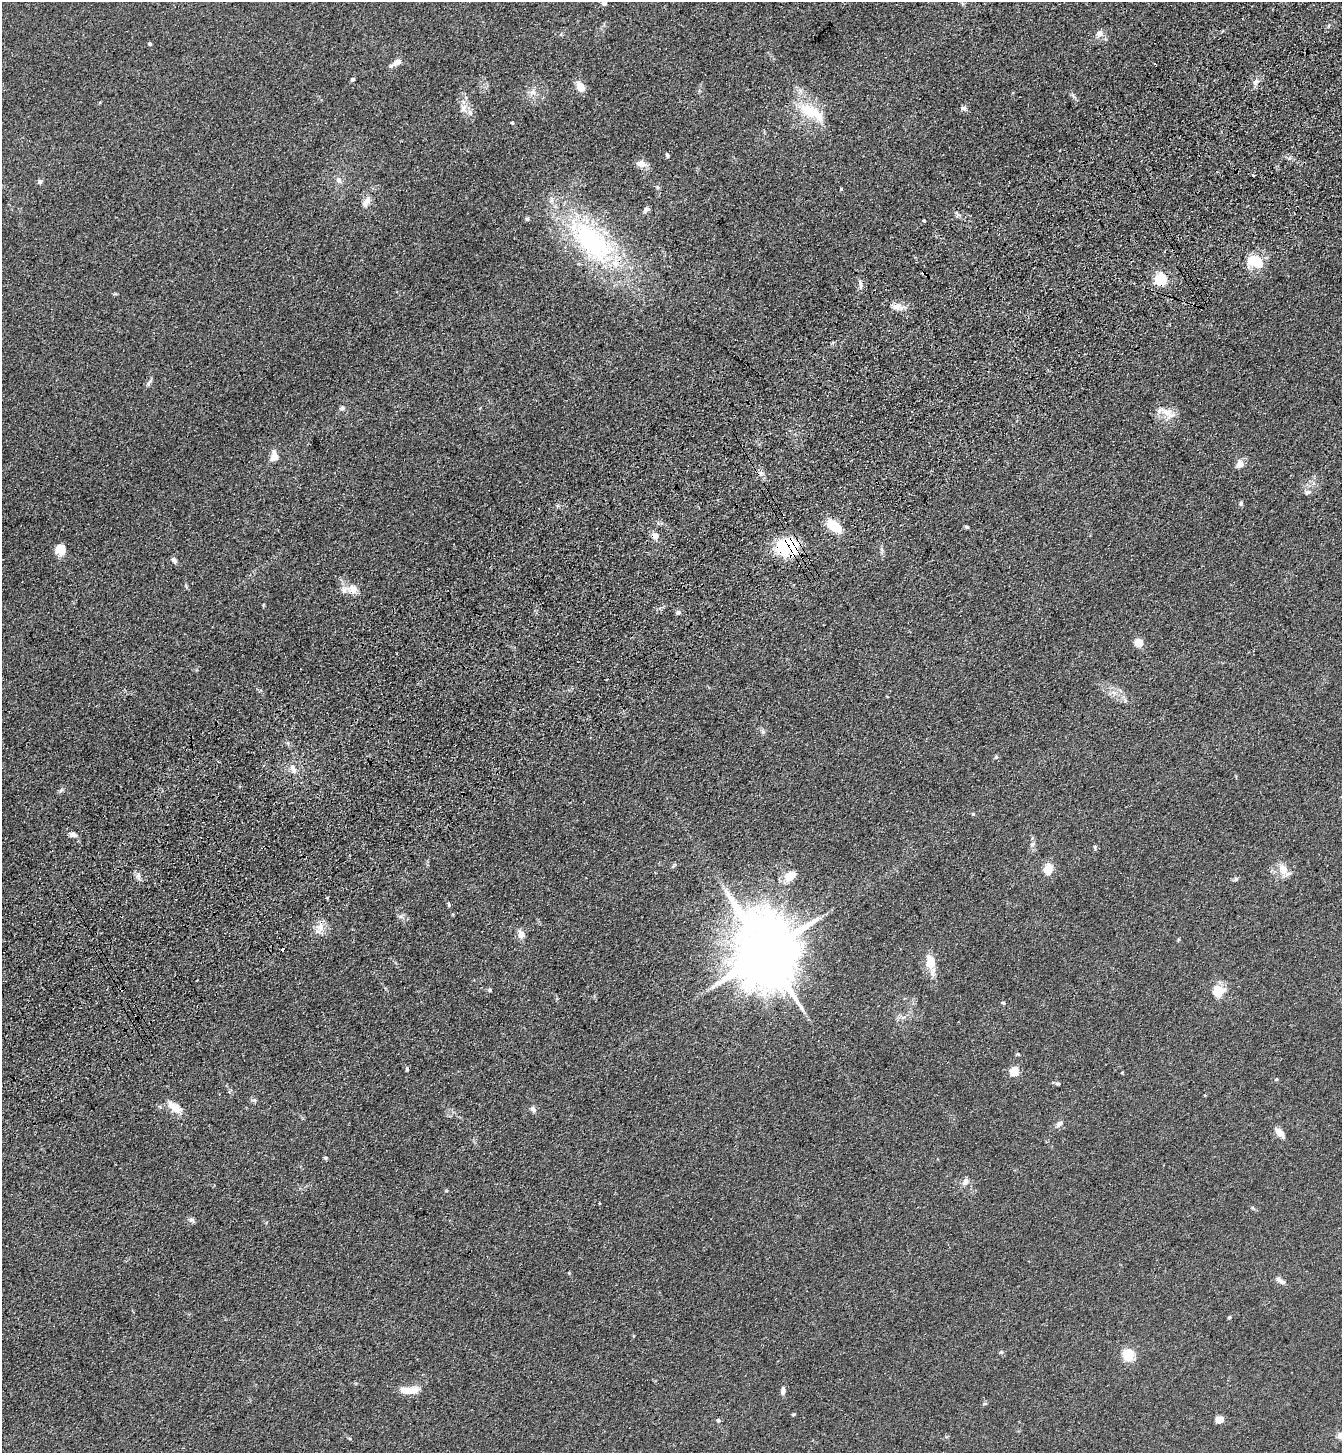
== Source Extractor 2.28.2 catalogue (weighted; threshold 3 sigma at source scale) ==
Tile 10 of 4 x 4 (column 2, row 3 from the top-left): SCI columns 1573-2912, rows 1557-3007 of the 5960 x 6015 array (HDU 1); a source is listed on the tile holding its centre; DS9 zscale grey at full resolution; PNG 1344 x 1455 px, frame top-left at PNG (2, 2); no overlay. Shown black and unused: <1% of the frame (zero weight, under 3 of 4 exposures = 6% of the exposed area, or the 3 px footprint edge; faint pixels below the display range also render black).
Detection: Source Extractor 2.28.2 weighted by HDU 2 'WHT'; one run over the whole footprint, this tile lists its part. Background 0.0854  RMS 0.0083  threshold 0.0375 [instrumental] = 3 sigma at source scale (4.5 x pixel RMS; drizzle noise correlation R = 1.50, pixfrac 1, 0.05/0.05 arcsec/px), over >= 5 px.
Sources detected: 97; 3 cosmic-ray / hot-pixel residue — not listed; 7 inside a brighter listed object's ellipse — not listed separately; the other 87 listed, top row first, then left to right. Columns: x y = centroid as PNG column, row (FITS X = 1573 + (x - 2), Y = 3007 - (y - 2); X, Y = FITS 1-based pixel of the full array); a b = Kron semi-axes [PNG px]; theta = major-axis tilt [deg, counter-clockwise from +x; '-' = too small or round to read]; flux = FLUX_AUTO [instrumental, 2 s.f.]
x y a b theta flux
604 3 4 4 - 4.6
1099 34 11 8 62 4.1
149 43 5 4 - 1.5
397 62 14 6 30 5.6
353 79 5 4 - 1.1
1256 82 10 7 55 4
580 87 11 8 -62 9.5
533 92 9 6 -78 3.6
464 108 13 10 73 6.1
964 108 8 6 -16 2.3
808 110 27 21 -36 29
512 123 4 4 - 1.1
667 155 6 4 -62 1.5
641 164 13 8 -12 6.1
1253 175 3 2 - 0.95
339 180 9 7 -66 3.6
40 181 6 6 - 1.9
658 187 6 4 -88 1.2
841 189 4 3 - 0.57
366 202 14 8 58 5.4
646 209 9 6 71 2.2
527 219 6 5 - 1.4
924 220 3 3 - 0.97
592 241 73 32 -44 140
1256 262 18 13 -20 23
1161 280 5 5 - 110
860 286 11 4 -86 2.5
898 307 18 10 -3 7.1
148 384 8 5 50 1.9
342 408 7 6 - 1.8
1168 413 23 12 -37 10
274 457 9 7 56 7.8
1240 464 9 7 44 6.2
1308 492 10 5 27 2.1
1241 503 7 5 61 1.5
835 527 16 8 -37 25
966 527 5 4 - 1.2
655 536 8 7 - 6.5
786 547 24 17 4 57
60 549 11 11 - 11
881 549 7 4 -70 1.6
174 560 7 6 - 2.8
353 589 14 11 -45 9.6
678 613 6 5 - 2.1
1139 643 5 5 - 30
996 757 5 5 - 1.4
293 769 13 7 -62 5
61 790 6 4 47 1.6
973 814 4 4 - 1.1
73 835 10 6 -11 3.2
1095 847 6 3 -72 1.1
1282 867 13 12 - 8.9
1048 869 15 12 76 9.5
138 875 7 4 -71 2.2
790 876 15 11 42 11
1236 879 6 5 - 1.3
449 905 7 4 -83 1.1
401 917 7 4 -19 1.9
320 927 15 10 68 8
521 934 11 8 -77 5.2
766 952 21 16 -67 8500
930 961 21 13 -82 13
490 990 4 4 - 1.6
1218 991 15 14 - 15
1003 1003 5 3 - 0.87
1018 1054 5 4 - 1
1014 1071 8 8 - 12
1122 1072 5 3 - 0.63
1276 1079 6 4 1 0.86
1058 1083 5 4 - 1.3
176 1109 14 12 -64 8.2
533 1109 10 6 -48 2.4
1059 1124 11 6 35 3
1280 1133 17 7 -47 5.5
325 1158 5 4 - 1.3
966 1182 11 8 63 4
600 1203 3 3 - 1.8
191 1220 10 6 -20 2.3
1282 1282 13 6 -24 3.4
1229 1317 4 3 - 1.2
1128 1355 11 10 - 18
409 1390 23 8 1 13
783 1391 10 6 85 3.3
793 1414 6 3 8 0.9
718 1420 6 5 - 1.4
1219 1420 8 7 - 7.2
1341 1436 10 8 33 6.2
Overlapping masked pixels (flux is a lower limit): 3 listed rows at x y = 1161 280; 655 536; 786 547
Isophote crosses this tile's border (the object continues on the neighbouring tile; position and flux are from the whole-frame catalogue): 2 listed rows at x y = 604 3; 1341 1436